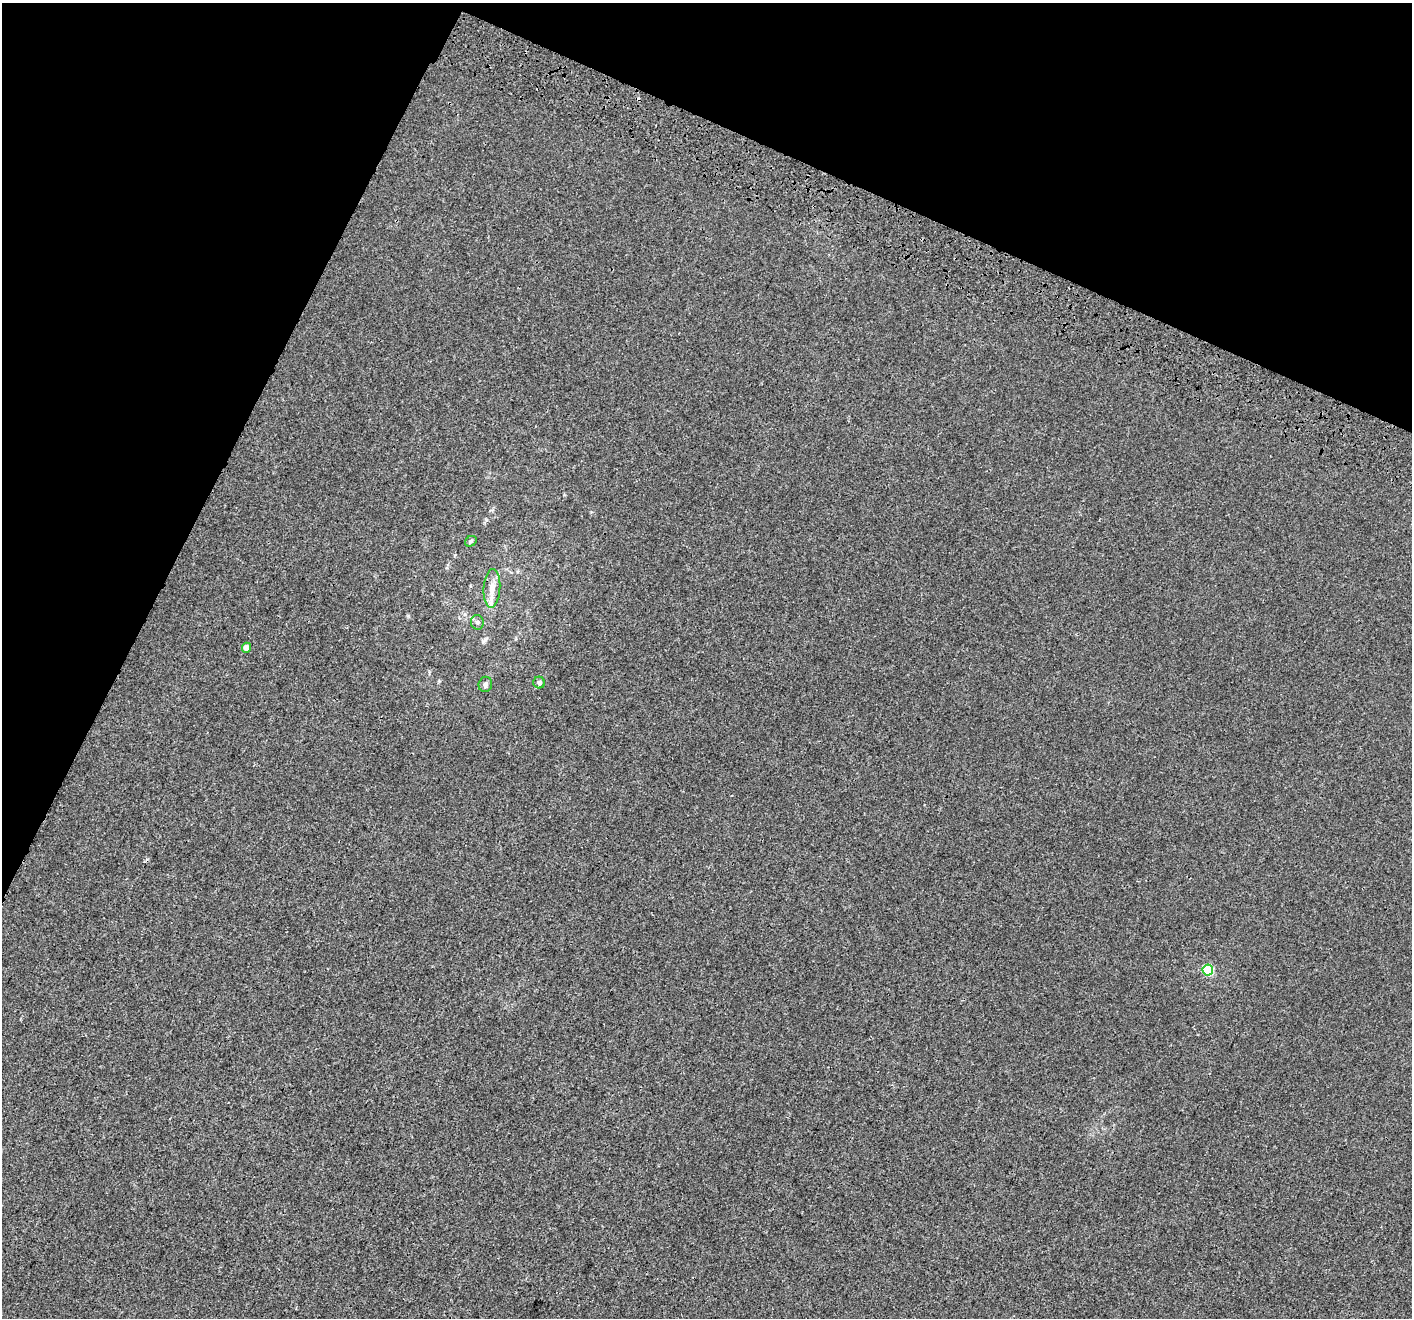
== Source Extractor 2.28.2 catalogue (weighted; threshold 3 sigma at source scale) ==
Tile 2 of 4 x 4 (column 2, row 1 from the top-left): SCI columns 1479-2888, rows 4325-5640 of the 5769 x 5954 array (HDU 1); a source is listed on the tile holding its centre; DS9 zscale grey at full resolution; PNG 1414 x 1320 px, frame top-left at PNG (2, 3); each listed source drawn as its Kron ellipse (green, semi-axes under 4 px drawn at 4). Shown black and unused: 22% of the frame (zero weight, under 3 of 4 exposures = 6% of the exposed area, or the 3 px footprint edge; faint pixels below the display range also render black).
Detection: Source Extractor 2.28.2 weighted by HDU 2 'WHT'; one run over the whole footprint, this tile lists its part. Background 1.16e-04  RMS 0.0016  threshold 0.00729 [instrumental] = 3 sigma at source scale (4.5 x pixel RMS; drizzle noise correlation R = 1.50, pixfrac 1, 0.0396/0.0396 arcsec/px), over >= 5 px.
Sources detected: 9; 1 cosmic-ray / hot-pixel residue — neither listed nor drawn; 1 inside a brighter listed object's ellipse — not listed separately; the other 7 listed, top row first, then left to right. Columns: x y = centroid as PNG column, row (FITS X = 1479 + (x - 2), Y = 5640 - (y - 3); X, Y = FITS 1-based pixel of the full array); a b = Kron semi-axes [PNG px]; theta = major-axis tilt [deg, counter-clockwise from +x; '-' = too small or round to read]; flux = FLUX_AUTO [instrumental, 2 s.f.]
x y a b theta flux
471 541 6 5 - 0.3
492 588 19 8 86 1.5
477 622 7 6 - 0.37
246 648 5 4 - 1.1
539 683 6 5 - 0.35
485 684 8 6 72 0.36
1208 970 5 5 - 9.2